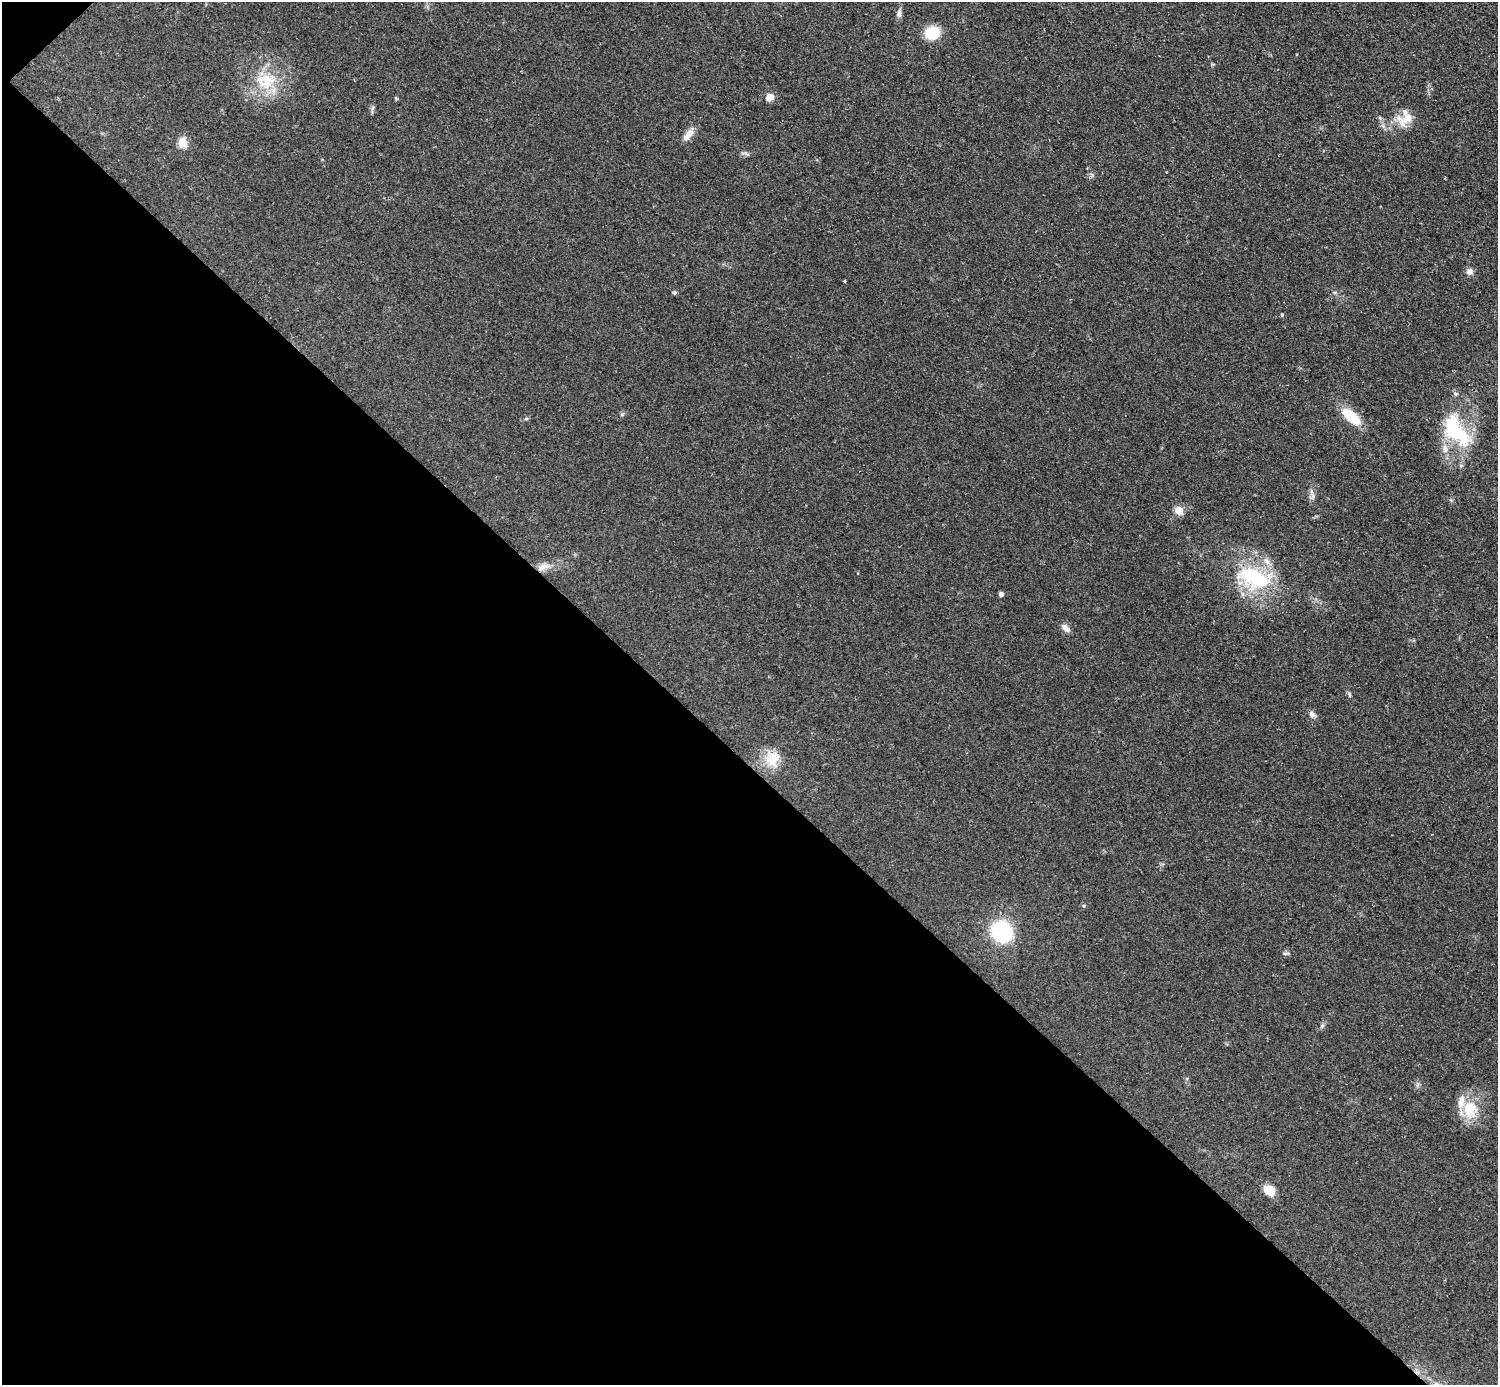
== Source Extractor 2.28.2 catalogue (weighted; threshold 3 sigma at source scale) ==
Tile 9 of 4 x 4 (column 1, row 3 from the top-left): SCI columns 8-1503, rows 1690-3072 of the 5993 x 5993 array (HDU 1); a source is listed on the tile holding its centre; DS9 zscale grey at full resolution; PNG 1500 x 1387 px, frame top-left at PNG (2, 2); no overlay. Shown black and unused: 45% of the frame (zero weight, under 2 of 3 exposures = <1% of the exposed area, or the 3 px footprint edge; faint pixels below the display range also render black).
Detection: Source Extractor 2.28.2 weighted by HDU 2 'WHT'; one run over the whole footprint, this tile lists its part. Background 0.0508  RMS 0.0077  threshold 0.0346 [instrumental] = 3 sigma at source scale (4.5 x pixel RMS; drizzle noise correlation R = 1.50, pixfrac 1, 0.05/0.05 arcsec/px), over >= 5 px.
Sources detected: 34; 1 inside a brighter object's white glare — not listed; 1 inside a brighter listed object's ellipse — not listed separately; the other 32 listed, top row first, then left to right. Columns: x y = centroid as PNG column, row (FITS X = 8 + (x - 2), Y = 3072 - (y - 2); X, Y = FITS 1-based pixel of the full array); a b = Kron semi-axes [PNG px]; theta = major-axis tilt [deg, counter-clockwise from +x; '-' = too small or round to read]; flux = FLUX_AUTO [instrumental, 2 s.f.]
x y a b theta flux
899 13 11 6 82 3.1
932 33 13 11 26 25
266 81 29 22 6 30
770 97 9 7 26 6.2
1406 118 28 17 32 16
688 135 19 8 53 6.7
182 143 5 5 - 33
1470 272 8 8 - 3.3
844 281 3 3 - 0.97
675 292 5 5 - 1.2
1282 315 5 4 - 0.88
1456 394 6 5 - 1.4
622 414 6 4 1 1
1351 417 22 10 -42 25
526 419 6 4 19 0.99
1457 433 36 19 -35 47
1445 449 13 8 -79 5.6
1312 495 14 4 -78 2.8
1179 510 5 5 - 23
543 567 17 8 19 6.4
1254 578 47 24 -22 62
1001 594 4 4 - 3
1065 628 12 7 -46 4.1
1349 695 7 3 -89 1.1
1312 714 9 7 -45 2.9
772 759 24 21 -85 18
1002 932 20 18 -54 60
1286 953 9 3 0 1.3
1322 1026 6 5 - 1.4
1417 1085 7 4 71 1.5
1470 1109 25 20 -89 22
1269 1190 14 10 -38 11